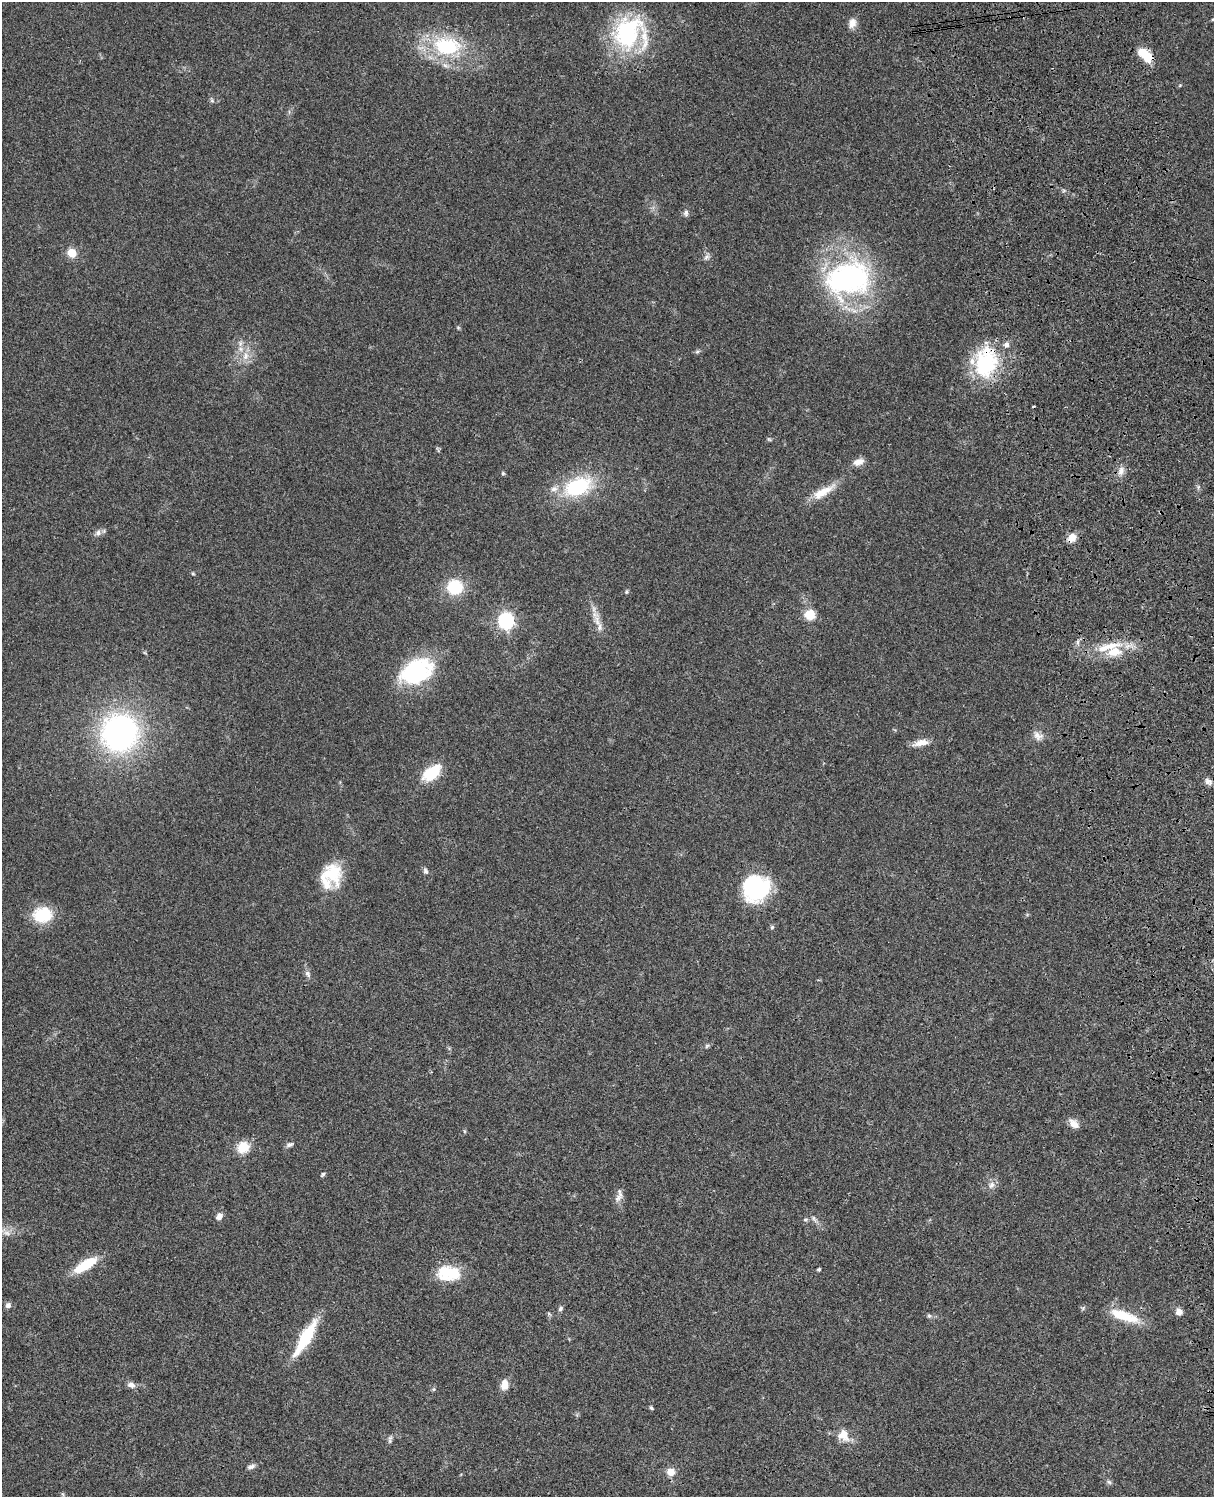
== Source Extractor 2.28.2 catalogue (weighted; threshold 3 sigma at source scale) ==
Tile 6 of 4 x 3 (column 2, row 2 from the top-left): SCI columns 1333-2544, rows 1773-3267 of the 5088 x 4927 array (HDU 1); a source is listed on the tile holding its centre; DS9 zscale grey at full resolution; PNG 1216 x 1499 px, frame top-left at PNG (2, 2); no overlay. Shown black and unused: <1% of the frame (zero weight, under 3 of 4 exposures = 6% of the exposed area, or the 3 px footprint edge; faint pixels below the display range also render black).
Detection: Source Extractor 2.28.2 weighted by HDU 2 'WHT'; one run over the whole footprint, this tile lists its part. Background 0.0917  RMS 0.0062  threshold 0.0277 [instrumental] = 3 sigma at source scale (4.5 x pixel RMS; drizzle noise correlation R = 1.50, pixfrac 1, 0.05/0.05 arcsec/px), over >= 5 px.
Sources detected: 79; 1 cosmic-ray / hot-pixel residue — not listed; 7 inside a brighter listed object's ellipse — not listed separately; the other 71 listed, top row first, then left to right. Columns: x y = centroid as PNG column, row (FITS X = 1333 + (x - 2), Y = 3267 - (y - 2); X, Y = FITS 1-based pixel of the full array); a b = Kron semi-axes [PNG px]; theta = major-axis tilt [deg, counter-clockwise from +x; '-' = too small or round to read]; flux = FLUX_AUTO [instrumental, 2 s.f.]
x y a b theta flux
1213 19 6 3 2 0.69
852 23 12 9 78 4.3
628 33 46 32 68 66
447 46 36 23 -7 47
1144 53 17 9 -22 11
212 100 7 5 -69 1.1
686 213 9 6 86 1.9
72 253 5 5 - 25
706 257 9 6 28 1.8
848 279 44 31 12 140
458 327 6 4 -1 0.73
697 352 7 4 19 1
245 356 13 8 78 5.3
986 362 38 26 78 51
769 439 6 4 -19 0.78
858 462 14 8 15 4.7
1121 471 13 8 65 3.8
503 473 5 5 - 0.84
577 487 33 20 23 44
1198 487 6 4 71 0.92
823 492 32 10 30 11
98 533 8 7 - 2.3
1072 538 12 9 49 5.8
193 574 6 3 -19 0.66
455 587 15 15 - 24
626 592 5 5 - 0.81
810 615 10 9 - 12
506 621 7 6 - 170
597 621 21 7 -75 6.3
1108 647 42 9 15 15
416 671 39 25 27 54
120 733 33 33 - 160
1038 736 14 11 -23 4.3
921 743 21 8 14 5.9
432 773 21 12 37 22
1208 782 11 7 -32 2.6
425 871 9 6 -70 1.6
333 873 28 21 -76 22
756 888 26 24 32 60
42 915 17 13 7 28
772 927 6 5 - 0.95
308 974 10 6 -59 2.2
707 1046 8 3 45 0.93
1074 1124 14 9 -43 4.4
289 1145 10 6 23 1.7
243 1147 15 14 - 10
323 1174 7 4 46 0.97
991 1185 11 8 59 3.1
619 1197 16 8 56 3.4
219 1216 10 8 50 2.8
814 1219 12 5 -59 2
805 1220 6 5 - 1.1
7 1233 12 7 -6 3.9
85 1265 28 10 32 19
819 1269 3 3 - 1.2
448 1273 27 16 -3 23
8 1305 7 6 - 2.2
560 1309 7 5 51 1.3
1179 1312 7 6 - 4.3
929 1316 5 5 - 1.1
1124 1316 39 11 -19 19
305 1338 44 11 59 29
131 1385 10 7 -20 2.8
504 1386 12 9 23 4.3
433 1389 6 5 - 0.91
651 1408 5 4 - 0.98
843 1435 14 12 -62 8.6
390 1440 12 5 81 1.5
251 1466 11 5 21 2
671 1472 9 9 - 5.4
1109 1482 7 4 -44 1.1
Overlapping masked pixels (flux is a lower limit): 3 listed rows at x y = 1144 53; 986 362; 1072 538
Isophote crosses this tile's border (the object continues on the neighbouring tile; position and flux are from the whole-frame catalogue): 2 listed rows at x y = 1213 19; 7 1233